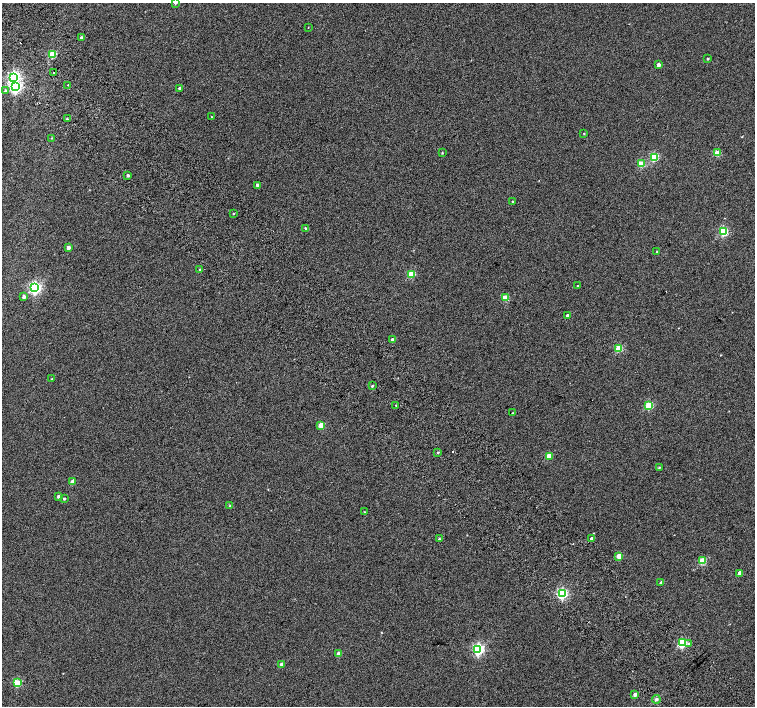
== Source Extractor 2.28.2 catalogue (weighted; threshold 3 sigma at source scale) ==
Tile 11 of 4 x 4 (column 3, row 3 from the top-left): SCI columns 3063-4567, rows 1672-3079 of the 6118 x 6093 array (HDU 1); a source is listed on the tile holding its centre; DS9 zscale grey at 2 x 2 block average (1 PNG px = mean of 2 x 2 image px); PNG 757 x 708 px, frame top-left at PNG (2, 3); each listed source drawn as its Kron ellipse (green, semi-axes under 4 px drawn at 4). Shown black and unused: <1% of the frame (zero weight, under 2 of 3 exposures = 3% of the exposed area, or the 3 px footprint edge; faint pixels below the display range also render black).
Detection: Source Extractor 2.28.2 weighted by HDU 2 'WHT'; one run over the whole footprint, this tile lists its part. Background 0.0626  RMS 0.052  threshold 0.234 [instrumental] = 3 sigma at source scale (4.5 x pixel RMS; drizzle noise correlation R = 1.50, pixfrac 1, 0.0396/0.0396 arcsec/px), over >= 5 px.
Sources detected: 69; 2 cosmic-ray / hot-pixel residue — neither listed nor drawn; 1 inside a brighter listed object's ellipse — not listed separately; the other 66 listed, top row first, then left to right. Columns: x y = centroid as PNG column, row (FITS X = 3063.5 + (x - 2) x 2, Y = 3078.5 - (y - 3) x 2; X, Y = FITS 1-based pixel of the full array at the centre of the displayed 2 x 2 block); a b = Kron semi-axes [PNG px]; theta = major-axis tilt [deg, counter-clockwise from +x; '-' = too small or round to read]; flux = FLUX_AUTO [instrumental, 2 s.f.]
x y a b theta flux
176 3 3 2 - 23
308 27 2 2 - 3.9
82 38 3 2 - 38
53 54 3 3 - 390
708 59 2 2 - 11
658 65 3 2 - 52
54 73 2 2 - 18
13 77 4 4 - 1900
68 85 2 2 - 17
16 87 4 4 - 2000
180 88 3 3 - 20
5 91 3 3 - 15
211 117 2 2 - 20
67 119 2 2 - 120
584 134 2 2 - 6.6
52 138 3 2 - 7.9
442 153 2 2 - 7.5
717 153 3 3 - 250
654 157 3 3 - 670
641 164 3 3 - 290
128 175 3 2 - 21
257 185 3 2 - 25
513 202 3 2 - 11
233 213 2 2 - 9
306 229 3 2 - 16
723 231 3 3 - 730
68 247 3 2 - 45
657 252 2 2 - 8.2
200 269 2 2 - 7.2
411 274 3 3 - 330
578 286 3 2 - 13
35 288 4 4 - 2200
24 297 3 3 - 35
506 298 3 3 - 200
568 316 2 2 - 49
392 339 3 2 - 33
619 348 3 3 - 370
52 379 2 2 - 8.9
372 386 3 3 - 13
396 405 2 2 - 19
649 405 3 3 - 460
512 413 3 2 - 8.2
321 425 3 3 - 220
438 452 3 2 - 9.9
549 456 4 3 - 96
659 467 3 2 - 11
73 481 3 3 - 100
58 496 3 2 - 28
64 499 2 2 - 15
230 506 3 2 - 6.3
364 512 2 2 - 5.3
439 539 3 2 - 13
592 539 3 2 - 59
619 556 3 3 - 180
702 561 3 3 - 380
740 573 3 3 - 63
661 583 3 2 - 40
562 594 3 3 - 1400
682 643 3 3 - 750
689 644 4 3 - 18
478 649 4 4 - 1700
339 654 3 3 - 120
282 664 3 2 - 43
17 683 3 3 - 440
635 694 3 3 - 47
656 699 4 3 - 20
Isophote crosses this tile's border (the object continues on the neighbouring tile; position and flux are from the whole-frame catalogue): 1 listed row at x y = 176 3